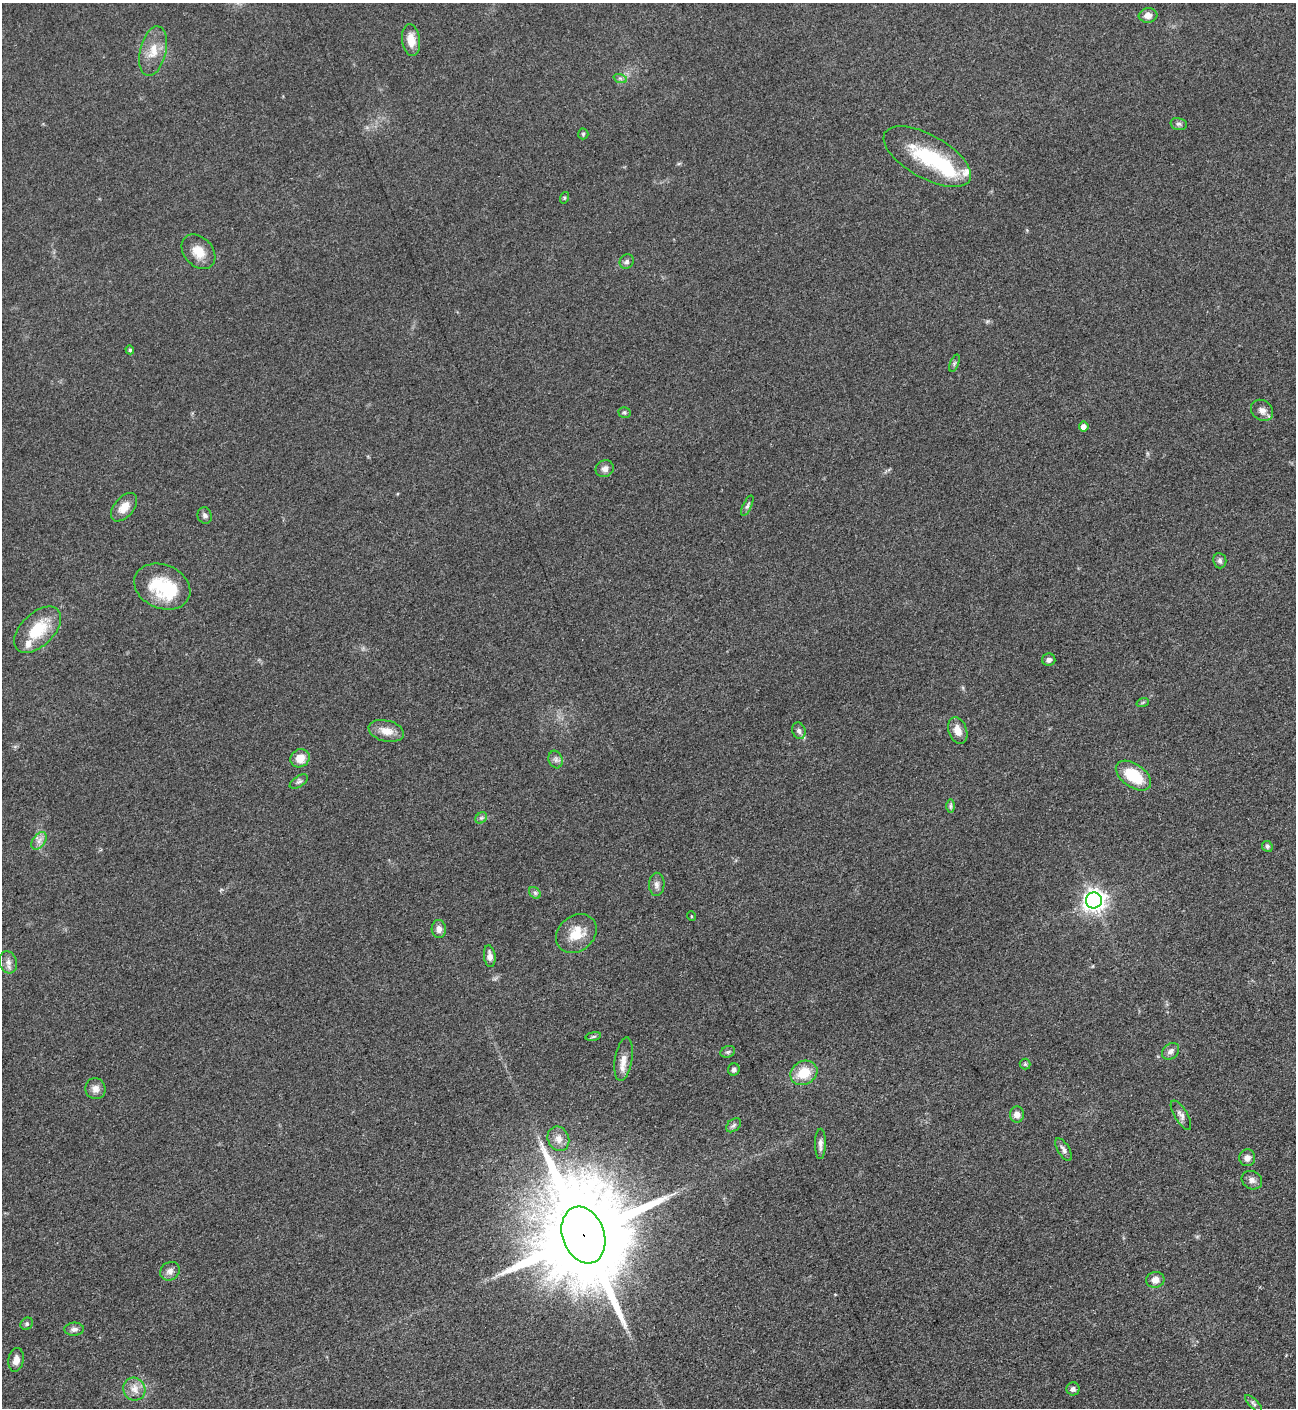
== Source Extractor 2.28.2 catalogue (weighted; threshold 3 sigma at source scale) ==
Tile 6 of 4 x 4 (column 2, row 2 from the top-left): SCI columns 1456-2749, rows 2822-4227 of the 5635 x 5645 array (HDU 1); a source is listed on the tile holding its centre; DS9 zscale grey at full resolution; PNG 1298 x 1410 px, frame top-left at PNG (2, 3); each listed source drawn as its Kron ellipse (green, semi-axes under 4 px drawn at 4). Shown black and unused: <1% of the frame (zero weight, under 3 of 5 exposures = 1% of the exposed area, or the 3 px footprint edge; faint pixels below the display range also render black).
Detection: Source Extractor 2.28.2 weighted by HDU 2 'WHT'; one run over the whole footprint, this tile lists its part. Background 0.0916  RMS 0.0067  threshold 0.0302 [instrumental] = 3 sigma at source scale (4.5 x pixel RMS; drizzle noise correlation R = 1.50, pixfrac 1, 0.05/0.05 arcsec/px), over >= 5 px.
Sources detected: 73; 1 inside a brighter object's white glare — neither listed nor drawn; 4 inside a brighter listed object's ellipse — not listed separately; the other 68 listed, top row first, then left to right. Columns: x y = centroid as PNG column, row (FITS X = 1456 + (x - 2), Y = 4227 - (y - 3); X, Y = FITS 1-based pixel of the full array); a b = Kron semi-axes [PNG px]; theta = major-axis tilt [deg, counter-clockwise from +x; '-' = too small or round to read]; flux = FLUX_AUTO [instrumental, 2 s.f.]
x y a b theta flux
1148 15 9 7 6 4.2
411 40 16 9 -82 8.9
153 51 25 13 77 12
620 78 7 4 -19 1.4
1179 124 8 6 -12 1.7
583 134 5 5 - 1.1
927 157 48 21 -29 45
564 198 6 4 72 0.81
198 252 19 14 -47 11
627 262 8 6 51 1.9
130 350 4 4 - 1.2
954 363 9 3 69 1.1
1262 410 12 10 -38 4.2
624 412 6 5 - 1.2
1084 426 5 5 - 4
605 469 9 8 - 3.4
747 506 11 4 65 1.7
124 507 16 9 50 8.3
205 516 8 7 - 2.4
1220 561 7 6 - 2
162 587 29 22 -22 36
37 630 28 16 44 25
1049 660 6 6 - 2.2
1143 702 6 4 19 0.81
958 730 14 9 -71 6.9
386 731 18 10 -14 8.8
799 731 8 6 -71 2.1
300 758 10 8 35 8.9
556 760 9 6 -72 2.3
1133 776 20 11 -35 25
299 782 10 5 32 1.8
950 806 7 4 90 1.3
481 818 6 5 - 1.4
39 841 10 6 54 3.3
1267 846 5 5 - 1.4
657 884 11 7 89 3.2
535 893 6 5 - 1.4
1094 900 8 8 - 490
691 916 5 3 - 0.53
439 929 9 7 -85 3.8
576 933 22 17 39 16
490 956 11 5 -83 3.7
8 962 11 8 -73 3.6
593 1036 8 4 9 1.1
1171 1051 9 7 42 3.3
728 1052 7 5 20 1.4
624 1059 22 8 80 6.8
1025 1064 5 5 - 1.1
734 1069 6 6 - 1.7
804 1073 14 11 29 16
95 1089 10 10 - 4.6
1017 1115 8 7 - 4.5
1181 1115 16 6 -59 3.2
733 1125 8 5 41 1.7
558 1139 12 10 -67 5.1
820 1144 15 5 89 3.2
1064 1150 13 5 -59 2.5
1247 1158 8 8 - 3.9
1252 1180 10 9 - 3.4
583 1235 29 21 -70 20000
170 1271 10 9 - 3.6
1155 1280 9 8 - 5.3
27 1324 7 5 46 1.3
74 1329 10 6 2 2.8
16 1360 12 7 80 5.2
134 1389 11 11 - 6
1073 1389 6 6 - 2.4
1254 1404 11 4 -45 1.7
Overlapping masked pixels (flux is a lower limit): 1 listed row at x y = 583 1235